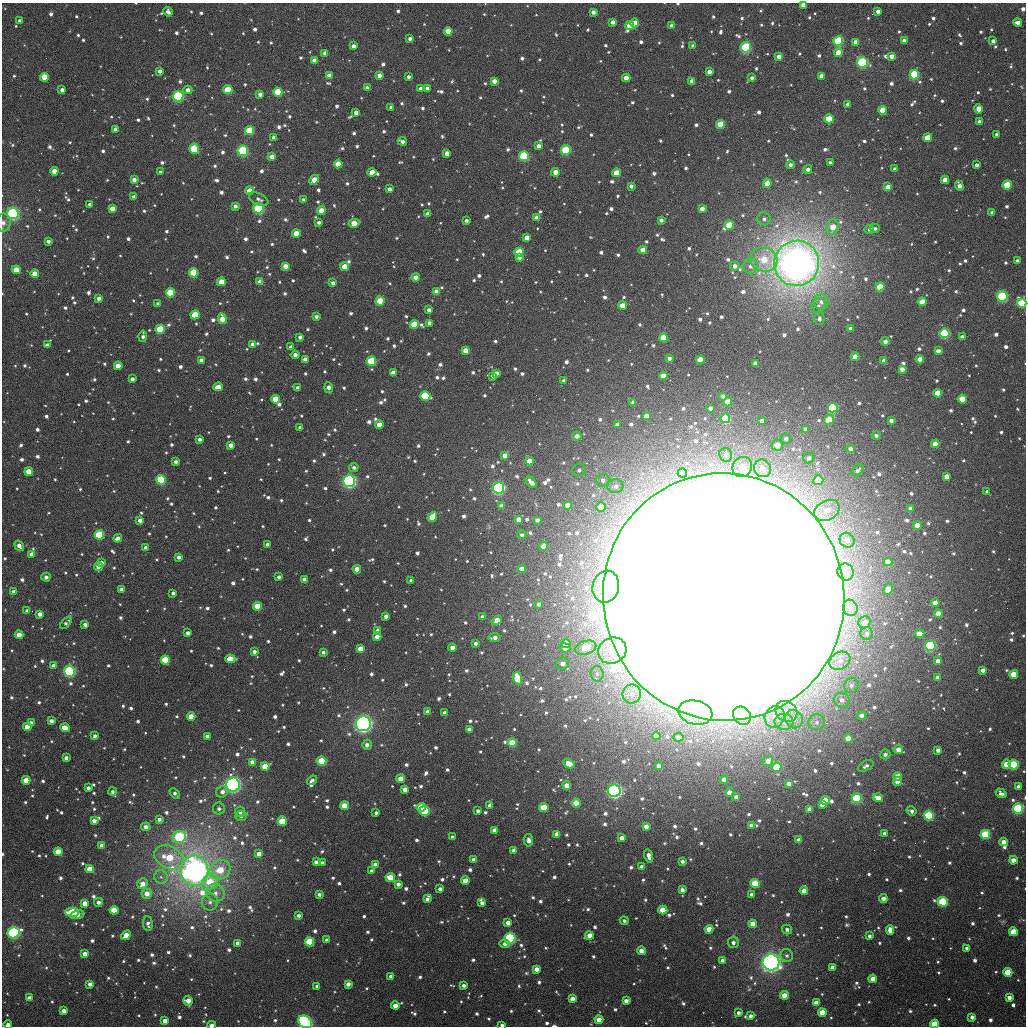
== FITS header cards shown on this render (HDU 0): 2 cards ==
NAXIS1  =                 1024
NAXIS2  =                 1024

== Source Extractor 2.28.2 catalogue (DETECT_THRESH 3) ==
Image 1024 x 1024 px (HDU 0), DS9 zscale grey, 1 PNG px = 1 image px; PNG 1028 x 1028 px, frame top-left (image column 1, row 1024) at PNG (2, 3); each listed source drawn as its Kron ellipse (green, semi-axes under 4 px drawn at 4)
Background 2150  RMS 50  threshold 150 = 3 sigma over >= 5 px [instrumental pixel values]
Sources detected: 1354; of the 1354, the 500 brightest by FLUX_AUTO listed and drawn (854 fainter detections omitted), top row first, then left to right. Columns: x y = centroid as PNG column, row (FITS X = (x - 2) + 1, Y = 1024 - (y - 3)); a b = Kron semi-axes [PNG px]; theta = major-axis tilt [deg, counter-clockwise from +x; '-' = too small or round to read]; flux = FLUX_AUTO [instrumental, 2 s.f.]
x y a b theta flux
803 5 4 4 - 4.2e+04
878 11 4 4 - 2.0e+04
168 12 5 4 - 1.6e+04
593 12 4 4 - 1.9e+04
20 21 4 3 - 1.3e+04
613 22 4 4 - 1.8e+04
1018 22 4 4 - 2.2e+04
635 23 4 4 - 4.9e+04
630 25 4 4 - 6.5e+04
672 25 4 4 - 2.3e+04
448 31 4 4 - 7.4e+04
410 39 3 3 - 1.4e+04
838 41 5 5 - 2.8e+05
904 41 4 4 - 2.2e+04
993 41 4 3 - 1.6e+04
856 42 4 4 - 2.2e+04
353 46 4 4 - 1.8e+04
693 46 4 4 - 1.1e+04
746 47 5 5 - 3.6e+05
325 53 4 4 - 2.1e+04
838 53 4 4 - 5.9e+04
891 56 4 4 - 2.6e+04
779 57 4 4 - 2.6e+04
314 61 4 4 - 3.3e+04
862 63 6 5 - 7.1e+05
160 71 4 4 - 1.9e+04
709 72 4 4 - 2.5e+04
329 75 4 4 - 3.0e+04
379 75 4 4 - 2.4e+04
914 75 5 4 - 3.0e+05
821 76 4 4 - 2.7e+04
44 77 4 4 - 1.2e+05
408 77 3 3 - 1.2e+04
626 78 4 4 - 5.4e+04
752 78 4 3 - 1.3e+04
494 81 4 4 - 2.7e+04
692 81 4 4 - 3.0e+04
367 88 4 3 - 1.5e+04
427 88 4 4 - 1.7e+04
421 89 4 4 - 2.0e+04
62 90 4 4 - 1.6e+04
188 90 4 4 - 2.1e+04
228 90 4 4 - 2.2e+05
278 92 4 4 - 1.5e+05
260 94 4 4 - 1.7e+04
178 96 5 5 - 3.6e+05
848 104 4 4 - 2.3e+04
391 107 4 3 - 1.2e+04
978 109 5 4 - 4.1e+04
882 110 4 4 - 7.1e+04
356 113 4 4 - 2.2e+04
829 119 4 4 - 1.2e+05
980 122 4 4 - 2.2e+04
720 124 4 4 - 1.0e+05
116 129 4 4 - 2.0e+04
250 131 4 4 - 2.3e+05
997 135 4 3 - 1.3e+04
274 137 4 3 - 1.6e+04
927 138 4 4 - 7.0e+04
402 141 5 3 - 1.7e+04
539 146 4 4 - 2.5e+04
194 149 5 4 - 2.7e+05
566 150 5 5 - 1.9e+05
243 151 5 5 - 3.9e+05
447 153 4 4 - 2.9e+04
524 156 5 5 - 3.4e+05
272 157 4 4 - 3.1e+04
830 163 4 3 - 1.2e+04
338 164 4 4 - 8.7e+04
790 165 4 4 - 1.6e+04
976 165 4 3 - 1.4e+04
808 169 4 4 - 1.5e+04
894 169 4 3 - 1.2e+04
54 171 4 4 - 4.4e+04
160 172 3 3 - 1.1e+04
372 172 4 4 - 4.8e+04
555 172 4 4 - 4.0e+04
616 173 4 4 - 8.6e+04
134 180 4 4 - 1.9e+04
314 180 5 4 - 6.3e+04
945 180 4 4 - 4.2e+04
767 183 5 4 - 3.5e+04
1007 185 4 4 - 1.7e+05
631 186 4 3 - 1.3e+04
959 186 5 4 - 2.6e+04
888 187 4 4 - 3.7e+04
389 189 4 3 - 1.7e+04
249 191 4 4 - 5.3e+04
134 197 4 4 - 1.8e+04
259 199 10 5 -26 1.5e+04
304 200 4 3 - 1.3e+04
90 204 4 3 - 1.4e+04
235 206 4 3 - 1.4e+04
112 209 4 4 - 4.1e+04
258 209 5 5 - 4.9e+05
702 209 4 4 - 2.5e+04
321 210 4 4 - 5.4e+04
13 213 6 5 - 5.5e+05
992 213 4 4 - 1.6e+04
428 214 4 4 - 2.7e+04
537 218 4 4 - 3.4e+04
764 219 6 6 - 1.5e+04
466 220 4 3 - 1.2e+04
661 220 4 4 - 1.3e+04
319 222 3 3 - 1.1e+04
3 223 9 7 82 1.6e+04
354 223 5 4 - 6.6e+04
729 225 4 4 - 1.3e+05
833 227 8 6 75 5.3e+04
875 228 5 4 - 1.1e+04
869 229 5 4 - 1.4e+04
296 233 4 4 - 6.2e+04
527 238 4 4 - 3.4e+04
48 241 4 3 - 1.4e+04
643 250 4 4 - 4.7e+04
519 252 4 4 - 1.0e+05
519 257 4 4 - 1.5e+04
764 260 14 12 -23 9.2e+04
1017 261 4 4 - 1.5e+04
797 263 23 22 - 4.4e+06
285 266 4 4 - 3.6e+04
735 266 4 4 - 1.9e+04
751 266 7 7 - 1.9e+04
345 267 4 4 - 6.4e+04
16 270 4 4 - 6.7e+04
194 273 4 4 - 1.7e+05
35 274 4 4 - 6.3e+04
416 277 4 4 - 3.1e+04
221 282 4 4 - 7.5e+04
260 282 4 4 - 4.3e+04
333 283 4 3 - 1.6e+04
880 287 4 4 - 1.0e+05
437 291 4 4 - 3.2e+04
170 293 4 4 - 2.0e+05
1002 296 5 5 - 3.2e+05
99 298 4 3 - 1.7e+04
380 301 4 4 - 1.1e+05
821 302 8 7 - 2.4e+04
922 302 4 4 - 6.1e+04
1022 303 4 4 - 2.1e+05
158 304 4 3 - 1.4e+04
623 306 4 4 - 6.4e+04
818 306 8 7 - 1.3e+04
429 310 4 4 - 1.8e+04
195 315 5 4 - 1.3e+05
316 317 4 3 - 1.3e+04
222 319 5 4 - 5.4e+04
819 319 6 5 - 1.3e+04
429 323 4 4 - 2.0e+04
414 325 4 4 - 1.3e+05
160 329 5 4 - 1.7e+05
850 329 4 4 - 1.8e+04
945 333 5 5 - 3.6e+05
143 336 6 4 82 1.4e+04
300 337 4 3 - 1.3e+04
962 337 4 3 - 1.7e+04
663 338 4 4 - 1.1e+05
885 341 4 4 - 1.6e+04
252 344 4 4 - 1.7e+04
47 345 4 3 - 1.5e+04
291 347 4 3 - 1.5e+04
465 350 4 4 - 4.5e+04
938 351 4 4 - 2.1e+04
295 355 4 4 - 2.0e+04
855 357 4 4 - 4.7e+04
669 358 4 4 - 1.4e+04
305 359 4 4 - 2.1e+04
920 359 4 4 - 3.4e+04
201 360 4 4 - 1.7e+04
700 360 4 4 - 7.2e+04
884 360 4 4 - 2.4e+04
371 361 5 4 - 2.4e+05
755 363 4 4 - 1.8e+04
118 366 4 4 - 5.6e+04
902 369 4 4 - 2.3e+04
393 373 4 4 - 3.2e+04
496 373 4 3 - 1.8e+04
493 376 4 4 - 2.1e+04
663 376 4 4 - 5.3e+04
132 379 4 3 - 1.6e+04
564 380 4 3 - 1.1e+04
218 387 5 4 - 4.7e+04
298 388 4 4 - 1.6e+04
329 388 5 4 - 2.6e+04
938 393 4 4 - 9.1e+04
425 396 5 5 - 4.6e+05
723 396 4 4 - 1.4e+04
275 399 4 4 - 1.1e+05
962 399 4 4 - 1.1e+05
633 402 4 4 - 1.4e+04
728 402 4 4 - 7.2e+04
710 408 4 4 - 1.4e+04
833 408 5 5 - 4.3e+05
646 416 4 4 - 2.6e+04
725 418 5 5 - 2.8e+05
829 420 5 4 - 9.7e+04
891 420 4 3 - 1.6e+04
762 421 4 4 - 1.9e+04
379 424 4 4 - 3.6e+04
617 425 4 3 - 1.3e+04
300 427 4 3 - 1.2e+04
805 429 4 4 - 1.2e+04
876 435 4 4 - 1.2e+04
577 436 5 4 - 2.2e+04
200 439 4 3 - 1.5e+04
786 439 5 5 - 1.3e+04
935 444 4 4 - 4.9e+04
231 445 4 4 - 2.8e+04
777 445 6 5 - 3.7e+04
851 449 4 4 - 2.4e+04
505 455 4 4 - 3.3e+04
726 455 7 6 - 1.9e+04
809 458 5 5 - 1.5e+04
530 461 4 4 - 4.6e+04
175 462 4 3 - 1.4e+04
354 467 5 4 - 1.2e+04
742 467 10 9 - 3.9e+04
762 468 9 8 - 3.7e+04
579 470 7 6 - 1.2e+04
858 470 7 4 44 1.2e+04
29 472 4 4 - 7.9e+04
682 473 4 4 - 1.4e+04
947 477 4 4 - 4.4e+04
161 480 5 5 - 2.2e+05
603 480 7 6 - 1.7e+04
818 480 5 5 - 9.8e+04
349 481 6 6 - 7.0e+05
531 482 7 4 -48 2.7e+04
615 486 8 7 - 2.0e+04
498 488 6 6 - 9.1e+05
987 491 4 3 - 1.2e+04
568 505 4 4 - 3.3e+04
501 506 4 4 - 2.2e+04
601 507 5 4 - 4.5e+04
911 508 3 3 - 1.1e+04
827 510 13 9 29 5.3e+04
432 517 5 4 - 9.4e+04
140 520 4 4 - 1.9e+04
519 520 4 4 - 3.5e+04
537 520 4 3 - 1.6e+04
917 525 4 4 - 5.0e+04
99 535 5 4 - 3.4e+05
522 535 4 4 - 1.1e+04
118 538 4 4 - 2.4e+04
847 540 8 7 - 2.0e+04
268 545 4 4 - 1.6e+04
19 546 5 4 - 2.3e+04
544 546 4 4 - 5.1e+04
146 548 4 4 - 1.9e+04
32 554 4 4 - 3.5e+04
179 557 4 3 - 1.5e+04
888 562 4 4 - 4.5e+04
101 563 4 3 - 1.4e+04
99 566 4 4 - 3.6e+04
357 569 4 4 - 3.9e+04
522 569 4 4 - 3.9e+04
845 572 8 8 - 3.1e+04
46 577 4 4 - 1.4e+04
279 577 4 3 - 1.3e+04
305 580 4 4 - 3.7e+04
411 580 3 3 - 1.2e+04
606 587 16 13 77 8.7e+04
121 589 4 4 - 1.8e+04
888 589 6 4 64 4.5e+04
14 591 4 3 - 1.6e+04
173 593 4 3 - 1.2e+04
724 597 124 120 -75 6.3e+07
935 603 4 4 - 4.6e+04
539 604 4 3 - 1.3e+04
257 606 4 4 - 9.9e+04
850 608 8 7 - 1.7e+04
27 611 4 3 - 1.5e+04
40 614 4 4 - 2.7e+04
938 614 4 4 - 5.8e+04
386 616 4 3 - 1.6e+04
482 617 4 4 - 1.6e+04
497 620 6 4 35 5.4e+04
865 622 6 6 - 2.4e+04
66 623 7 4 49 1.3e+04
85 625 4 4 - 1.6e+04
378 630 4 4 - 1.6e+04
188 633 4 3 - 1.4e+04
867 633 6 6 - 1.2e+04
919 633 5 4 - 3.6e+04
19 635 4 4 - 4.2e+04
377 637 4 4 - 3.3e+04
494 637 6 4 7 1.9e+04
475 643 3 3 - 1.1e+04
566 644 4 4 - 5.7e+04
930 646 5 5 - 5.3e+05
452 648 4 4 - 3.3e+04
565 648 6 4 -7 2.3e+04
586 648 11 6 17 6.9e+04
360 649 4 4 - 4.5e+04
612 650 14 12 25 7.4e+04
254 651 4 3 - 1.5e+04
323 652 4 3 - 1.1e+04
230 659 5 4 - 9.7e+04
165 660 4 4 - 1.6e+05
840 661 11 8 28 3.1e+04
938 661 4 4 - 2.2e+04
562 664 7 6 - 1.8e+04
53 665 4 4 - 1.3e+04
983 670 4 3 - 1.9e+04
69 671 5 5 - 4.5e+05
597 674 7 6 - 1.6e+04
1014 674 4 4 - 9.1e+04
938 677 4 4 - 1.4e+04
517 678 6 4 -70 1.0e+05
851 685 7 7 - 1.5e+04
632 694 9 9 - 3.3e+04
842 700 8 7 - 2.3e+04
786 711 11 10 - 4.0e+04
427 712 4 4 - 2.5e+04
695 712 17 12 -12 8.4e+04
444 713 4 4 - 1.3e+04
861 715 5 4 - 2.0e+04
742 716 10 8 -49 2.6e+04
191 717 4 4 - 6.6e+04
775 717 11 9 60 3.7e+04
794 719 9 8 - 2.7e+04
51 721 4 4 - 1.8e+04
784 722 9 8 - 2.9e+04
816 722 8 8 - 1.7e+04
31 723 4 4 - 1.6e+04
363 724 7 7 - 1.3e+06
27 727 4 4 - 7.4e+04
65 728 5 4 - 5.8e+04
469 729 4 3 - 1.5e+04
95 736 4 4 - 1.3e+04
207 736 4 3 - 1.8e+04
656 736 4 4 - 2.6e+04
679 737 5 4 - 1.9e+04
848 739 4 4 - 8.6e+04
512 743 4 4 - 9.1e+04
367 745 5 5 - 1.9e+04
898 750 4 4 - 3.7e+04
938 750 4 4 - 1.8e+04
885 754 5 5 - 1.4e+04
66 758 4 4 - 1.3e+04
321 761 5 4 - 1.6e+05
768 761 5 5 - 2.3e+04
253 762 4 4 - 4.2e+04
569 764 6 4 -29 6.3e+04
1007 764 4 4 - 7.8e+04
1013 764 5 5 - 2.2e+05
265 766 4 4 - 9.3e+04
659 766 4 4 - 1.7e+04
866 766 8 5 29 1.4e+04
777 767 4 4 - 1.2e+05
898 776 4 4 - 4.7e+04
400 779 4 4 - 4.2e+04
724 779 4 4 - 2.3e+04
26 780 4 4 - 6.9e+04
312 780 5 3 - 1.3e+04
897 781 4 4 - 3.4e+04
233 784 7 7 - 1.1e+06
789 784 4 4 - 2.4e+04
567 785 4 4 - 5.1e+04
1018 787 4 4 - 1.7e+04
88 788 4 3 - 1.3e+04
405 789 4 4 - 3.3e+04
614 791 6 6 - 9.8e+05
112 792 4 4 - 1.1e+04
222 792 6 5 - 2.0e+04
729 792 4 4 - 3.5e+04
175 793 6 4 -42 1.3e+04
1001 793 6 4 -32 1.5e+04
736 797 4 4 - 1.8e+04
857 798 5 5 - 3.3e+05
878 798 5 4 - 3.8e+04
825 800 4 4 - 1.0e+05
576 803 4 4 - 8.2e+04
822 804 4 4 - 2.4e+04
490 805 4 4 - 2.0e+04
344 806 4 4 - 7.8e+04
421 807 4 4 - 1.5e+05
544 807 4 4 - 1.2e+05
219 808 6 6 - 1.3e+04
809 809 4 4 - 2.3e+04
1018 809 5 5 - 3.5e+05
425 811 5 5 - 2.2e+05
478 811 4 3 - 1.2e+04
911 811 5 4 - 1.3e+04
240 812 5 5 - 1.8e+04
376 813 3 3 - 1.2e+04
241 816 5 5 - 1.4e+04
929 816 5 5 - 4.1e+05
159 819 4 4 - 1.4e+04
94 821 4 4 - 2.0e+04
282 821 5 4 - 1.2e+05
751 825 4 3 - 1.6e+04
646 826 4 4 - 2.3e+04
146 827 4 4 - 2.0e+04
495 830 4 4 - 3.8e+04
884 833 4 3 - 1.4e+04
557 834 4 4 - 3.0e+04
985 834 5 4 - 1.9e+05
179 837 7 6 - 3.4e+05
453 837 4 3 - 1.2e+04
622 838 4 4 - 2.7e+04
528 840 6 4 -80 1.7e+04
799 840 4 4 - 2.6e+04
1004 842 4 4 - 3.3e+04
101 845 4 4 - 2.3e+04
514 850 4 4 - 2.8e+04
58 852 4 4 - 8.6e+04
259 854 4 4 - 3.5e+04
649 856 7 4 -74 2.2e+04
169 857 15 11 -29 1.5e+05
474 860 4 4 - 2.0e+04
1013 860 4 4 - 3.7e+04
682 861 4 4 - 1.2e+04
316 862 4 3 - 1.4e+04
322 863 4 3 - 1.5e+04
375 864 4 4 - 1.5e+04
642 867 4 4 - 2.0e+04
90 869 4 4 - 7.8e+04
220 870 11 9 33 9.7e+04
195 871 15 13 -82 2.8e+06
372 871 4 4 - 1.3e+04
161 877 7 6 - 1.2e+04
390 877 5 4 - 8.4e+04
465 881 4 4 - 5.7e+04
210 882 10 7 53 9.9e+04
755 883 4 4 - 1.2e+05
142 884 5 5 - 3.4e+04
398 884 4 4 - 1.8e+04
440 889 4 3 - 1.5e+04
682 890 4 4 - 1.8e+04
804 891 4 4 - 4.4e+04
215 893 9 8 - 2.7e+04
147 894 5 5 - 3.7e+04
319 894 4 3 - 1.1e+04
752 895 4 4 - 1.8e+04
427 899 4 4 - 1.4e+04
883 899 5 4 - 2.3e+04
98 902 4 4 - 1.5e+04
210 902 8 8 - 2.0e+04
943 902 5 5 - 2.4e+05
85 903 4 4 - 4.8e+04
482 903 4 3 - 1.7e+04
114 910 4 4 - 1.1e+05
663 910 4 4 - 7.9e+04
72 912 7 4 -1 2.1e+05
77 914 6 4 16 2.9e+04
299 915 4 3 - 1.3e+04
624 921 4 4 - 1.2e+04
508 923 4 4 - 3.1e+04
148 924 7 5 -86 1.4e+04
753 924 4 4 - 4.9e+04
709 929 4 4 - 6.9e+04
787 929 5 5 - 1.5e+04
890 930 5 4 - 3.4e+04
1013 932 4 4 - 1.1e+05
13 933 6 5 - 9.2e+05
126 935 5 4 - 4.6e+04
589 935 4 4 - 3.6e+04
869 936 4 3 - 1.1e+04
510 938 5 5 - 5.9e+05
327 940 4 3 - 1.4e+04
310 942 4 4 - 2.6e+05
733 942 5 5 - 1.8e+04
238 943 4 4 - 2.1e+04
505 944 5 4 - 1.6e+04
967 948 4 4 - 2.0e+04
641 951 4 4 - 2.6e+04
85 954 4 4 - 3.9e+04
787 955 6 6 - 1.2e+04
722 960 4 4 - 1.5e+04
771 962 8 8 - 1.7e+06
833 967 4 4 - 3.3e+04
537 969 4 4 - 2.9e+04
1008 972 4 4 - 1.4e+05
391 976 4 4 - 2.0e+04
873 979 4 4 - 4.8e+04
90 984 4 4 - 2.0e+04
348 984 4 4 - 2.4e+04
464 985 4 3 - 1.3e+04
317 986 3 3 - 1.1e+04
784 995 4 4 - 4.9e+04
1009 997 4 4 - 2.2e+04
30 998 4 4 - 2.5e+04
572 999 4 4 - 3.0e+04
188 1001 5 4 - 4.2e+04
626 1001 4 4 - 2.1e+04
816 1003 4 4 - 3.3e+04
395 1006 4 4 - 4.6e+04
64 1011 4 4 - 2.3e+04
738 1013 4 4 - 1.2e+04
822 1013 4 4 - 7.8e+04
750 1016 4 4 - 1.4e+04
972 1017 4 3 - 1.7e+04
599 1020 4 4 - 4.7e+04
165 1021 4 4 - 2.8e+04
305 1022 7 5 -38 7.4e+05
935 1024 4 4 - 1.5e+05
8 1025 4 4 - 2.2e+04
212 1025 4 3 - 3.5e+04
502 1025 4 3 - 1.4e+04
At the frame edge (FLAGS 8, measured only in part): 8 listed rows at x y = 803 5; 3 223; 1022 303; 305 1022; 935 1024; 8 1025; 212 1025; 502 1025
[854 fainter detections neither listed nor drawn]

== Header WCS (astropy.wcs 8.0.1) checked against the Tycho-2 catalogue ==
Header WCS as astropy/WCSLIB reads it (applying the file's SIP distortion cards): RA---TAN-SIP/DEC--TAN-SIP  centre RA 02:09:25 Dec +23:17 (32.35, +23.28 deg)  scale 8.67 arcsec/px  FOV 148.0' x 148.0'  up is +178 deg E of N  parity flipped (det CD > 0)
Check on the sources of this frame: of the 60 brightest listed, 58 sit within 13.0 arcsec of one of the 180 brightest Tycho-2 stars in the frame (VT <= 11.88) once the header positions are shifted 1.20 arcsec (1.19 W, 0.17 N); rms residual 4.52 arcsec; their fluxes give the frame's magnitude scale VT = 23.46 - 2.5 log10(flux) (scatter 0.21 mag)
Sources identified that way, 196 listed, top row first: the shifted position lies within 13.0 arcsec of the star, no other Tycho-2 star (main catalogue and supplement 1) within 26.0 arcsec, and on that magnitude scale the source's flux lands within +1.5 / -3 mag of the star's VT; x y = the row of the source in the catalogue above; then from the Tycho-2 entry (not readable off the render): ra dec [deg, ICRS J2000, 3 dp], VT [Tycho-2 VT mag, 2 dp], TYC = Tycho-2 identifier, HIP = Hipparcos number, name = IAU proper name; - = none
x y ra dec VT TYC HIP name
635 23 32.091 +22.087 12.04 1220-893-1 - -
630 25 32.103 +22.093 11.10 1220-12-1 - -
448 31 32.574 +22.124 11.58 1220-362-1 - -
838 41 31.560 +22.109 9.72 1213-606-1 - -
746 47 31.800 +22.133 9.28 1213-746-1 - -
325 53 32.892 +22.189 12.05 1220-682-1 - -
838 53 31.559 +22.137 11.50 1213-636-1 - -
891 56 31.420 +22.139 12.16 1213-479-1 - -
779 57 31.712 +22.153 11.96 1213-714-1 - -
314 61 32.919 +22.207 11.90 1220-130-1 - -
862 63 31.494 +22.158 9.32 1213-700-1 9796 -
709 72 31.892 +22.196 12.25 1213-697-1 - -
914 75 31.359 +22.182 9.82 1213-483-1 - -
44 77 33.619 +22.270 11.16 1220-859-1 - -
626 78 32.107 +22.220 11.96 1220-436-1 - -
494 81 32.449 +22.240 12.06 1220-117-1 - -
692 81 31.935 +22.221 12.05 1213-705-1 - -
427 88 32.624 +22.263 11.95 1220-278-1 - -
228 90 33.141 +22.285 10.91 1220-25-1 - -
278 92 33.011 +22.286 10.56 1220-414-1 - -
178 96 33.270 +22.304 9.13 1220-495-1 - -
978 109 31.187 +22.257 12.33 1213-186-1 - -
882 110 31.437 +22.271 11.07 1213-206-1 - -
829 119 31.575 +22.297 10.82 1213-608-1 - -
720 124 31.856 +22.322 11.14 1213-556-1 - -
250 131 33.081 +22.382 10.32 1220-152-1 - -
927 138 31.317 +22.331 11.98 1213-455-1 - -
194 149 33.224 +22.430 10.09 1220-484-1 - -
566 150 32.256 +22.399 9.89 1220-69-1 10019 -
243 151 33.096 +22.431 9.35 1220-652-1 - -
524 156 32.364 +22.418 9.73 1220-492-1 - -
338 164 32.847 +22.454 11.40 1220-93-1 - -
54 171 33.586 +22.495 11.64 1220-88-1 - -
616 173 32.122 +22.450 11.23 1220-91-1 - -
314 180 32.907 +22.494 11.56 1220-21-1 - -
945 180 31.266 +22.431 11.89 1213-471-1 - -
767 183 31.728 +22.459 12.20 1213-712-1 - -
1007 185 31.103 +22.436 10.51 1213-47-1 - -
249 191 33.076 +22.526 11.32 1758-1470-1 - -
258 209 33.051 +22.569 9.33 1758-1630-1 - -
321 210 32.887 +22.568 11.41 1758-1090-1 - -
13 213 33.690 +22.600 8.70 1765-893-1 - -
354 223 32.801 +22.596 11.42 1758-1106-1 - -
729 225 31.822 +22.563 10.74 1758-1756-1 - -
833 227 31.552 +22.557 12.23 1758-1410-1 - -
296 233 32.950 +22.625 11.54 1758-726-1 - -
643 250 32.045 +22.632 11.42 1758-1134-1 - -
519 252 32.368 +22.650 10.80 1758-976-1 - -
797 263 31.641 +22.648 5.04 1758-2417-1 9836 -
285 266 32.975 +22.705 11.81 1758-1608-1 - -
345 267 32.821 +22.701 10.97 1758-802-1 - -
16 270 33.677 +22.735 11.27 1765-1353-1 - -
194 273 33.214 +22.728 10.20 1758-1434-1 - -
35 274 33.629 +22.744 11.13 1765-658-1 - -
416 277 32.634 +22.720 12.56 1758-1210-1 - -
260 282 33.040 +22.745 11.67 1758-1754-1 - -
880 287 31.422 +22.695 10.79 1758-550-1 - -
437 291 32.578 +22.752 11.67 1758-1236-1 - -
170 293 33.273 +22.779 10.73 1758-832-1 - -
1002 296 31.102 +22.704 9.25 1758-230-1 - -
380 301 32.725 +22.780 10.70 1758-1310-1 - -
922 302 31.309 +22.727 11.44 1758-487-1 - -
1022 303 31.050 +22.719 10.44 1758-483-1 - -
623 306 32.091 +22.768 11.28 1758-1074-1 - -
195 315 33.207 +22.829 10.78 1758-698-1 - -
222 319 33.134 +22.838 11.68 1758-674-1 - -
429 323 32.594 +22.829 12.49 1758-942-1 - -
414 325 32.633 +22.834 10.89 1758-746-1 - -
160 329 33.297 +22.867 10.64 1758-1358-1 - -
945 333 31.245 +22.802 9.58 1758-486-1 9714 -
663 338 31.981 +22.841 10.95 1758-950-1 - -
252 344 33.054 +22.895 13.17 1758-1660-1 - -
465 350 32.497 +22.892 11.58 1758-1346-1 - -
938 351 31.262 +22.843 12.57 1758-268-1 - -
855 357 31.478 +22.866 11.78 1758-876-1 - -
305 359 32.915 +22.927 12.07 1758-1030-1 - -
201 360 33.186 +22.938 12.91 1758-1524-1 - -
371 361 32.741 +22.926 10.16 1758-1306-1 - -
118 366 33.403 +22.959 11.57 1758-914-1 - -
938 393 31.258 +22.945 11.19 1758-76-1 - -
425 396 32.597 +23.005 10.48 1758-654-1 - -
275 399 32.989 +23.026 11.14 1758-1652-1 - -
962 399 31.193 +22.956 11.05 1758-47-1 - -
633 402 32.053 +23.000 12.56 1758-1500-1 - -
728 402 31.806 +22.989 11.35 1758-1194-1 - -
833 408 31.531 +22.991 9.68 1758-1580-1 - -
725 418 31.810 +23.029 9.95 1758-1348-1 - -
829 420 31.539 +23.021 10.91 1758-1472-1 - -
891 420 31.376 +23.015 12.47 1758-141-1 - -
379 424 32.714 +23.078 12.43 1758-870-1 - -
876 435 31.414 +23.053 12.39 1758-558-1 - -
935 444 31.258 +23.067 11.89 1758-144-1 - -
530 461 32.318 +23.152 11.52 1758-1086-1 - -
29 472 33.628 +23.220 11.49 1765-665-1 - -
947 477 31.224 +23.144 12.39 1758-426-1 - -
161 480 33.281 +23.229 9.95 1758-1364-1 - -
818 480 31.559 +23.168 11.01 1758-1120-1 - -
349 481 32.789 +23.217 8.38 1758-1318-1 10201 -
498 488 32.396 +23.219 8.44 1758-1290-1 10070 -
432 517 32.567 +23.296 11.09 1758-2396-1 - -
140 520 33.333 +23.329 12.21 1758-2306-1 - -
537 520 32.291 +23.293 12.88 1758-2398-1 - -
917 525 31.295 +23.265 11.51 1758-616-1 - -
99 535 33.437 +23.367 10.06 1758-2211-1 - -
888 562 31.367 +23.356 11.44 1758-98-1 - -
357 569 32.760 +23.428 12.12 1758-2071-1 - -
522 569 32.326 +23.412 11.94 1758-2199-1 - -
305 580 32.895 +23.458 12.16 1758-2297-1 - -
121 589 33.376 +23.497 12.49 1758-2214-1 - -
935 603 31.238 +23.450 11.66 1758-329-1 - -
257 606 33.016 +23.526 10.91 1758-2086-1 - -
938 614 31.229 +23.475 11.69 1758-59-1 - -
497 620 32.386 +23.538 11.79 1758-1827-1 - -
19 635 33.640 +23.614 12.12 1765-333-1 - -
566 644 32.202 +23.588 11.80 1758-2276-1 - -
930 646 31.245 +23.554 9.13 1758-79-1 - -
452 648 32.500 +23.608 11.69 1758-2043-1 - -
360 649 32.742 +23.619 11.61 1758-2213-1 - -
230 659 33.084 +23.655 11.43 1758-1713-1 - -
165 660 33.254 +23.663 10.60 1758-1421-1 - -
983 670 31.105 +23.606 11.91 1758-446-1 - -
1014 674 31.023 +23.612 11.33 1758-403-1 - -
517 678 32.326 +23.677 11.06 1758-1919-1 - -
191 717 33.181 +23.797 11.13 1758-2082-1 - -
51 721 33.548 +23.819 12.17 1765-539-1 - -
363 724 32.727 +23.799 7.36 1758-1583-1 10181 -
27 727 33.610 +23.835 11.27 1765-222-1 - -
65 728 33.512 +23.834 11.42 1765-359-1 - -
656 736 31.955 +23.800 12.14 1758-2282-1 - -
512 743 32.334 +23.831 10.92 1758-2308-1 - -
898 750 31.317 +23.807 12.32 1758-29-1 - -
321 761 32.833 +23.893 10.24 1758-1445-1 - -
253 762 33.014 +23.902 11.61 1758-2380-1 - -
1007 764 31.030 +23.829 11.39 1758-205-1 - -
1013 764 31.012 +23.829 10.08 1758-71-1 - -
777 767 31.634 +23.862 10.72 1758-1983-1 - -
898 776 31.315 +23.871 11.64 1758-388-1 - -
400 779 32.623 +23.928 11.81 1758-1417-1 - -
26 780 33.610 +23.964 11.52 1765-247-1 - -
897 781 31.315 +23.883 12.02 1758-236-1 - -
567 785 32.185 +23.929 12.15 1758-1491-1 - -
405 789 32.611 +23.953 12.40 1758-883-1 - -
614 791 32.059 +23.937 8.09 1758-1860-1 - -
857 798 31.420 +23.929 9.55 1758-295-1 - -
825 800 31.502 +23.937 11.13 1758-1365-1 - -
576 803 32.159 +23.970 11.13 1758-1998-1 - -
822 804 31.510 +23.947 11.85 1758-2014-1 - -
344 806 32.769 +23.998 11.66 1758-2113-1 - -
421 807 32.566 +23.995 10.83 1758-2234-1 - -
544 807 32.243 +23.984 11.04 1758-2266-1 - -
1018 809 30.994 +23.935 9.45 1758-529-1 - -
425 811 32.556 +24.004 9.98 1758-1900-1 - -
929 816 31.228 +23.962 9.81 1758-602-1 - -
282 821 32.931 +24.041 11.23 1758-1391-1 - -
646 826 31.972 +24.019 12.48 1758-1631-1 - -
495 830 32.370 +24.044 11.66 1758-2004-1 - -
985 834 31.077 +24.001 10.25 1758-116-1 - -
179 837 33.201 +24.087 9.53 1758-1475-1 - -
622 838 32.035 +24.049 12.11 1758-865-1 - -
58 852 33.519 +24.133 11.44 1765-1074-1 - -
1013 860 31.000 +24.059 12.40 1758-24-1 - -
642 867 31.979 +24.117 12.53 1758-1011-1 - -
90 869 33.434 +24.172 11.19 1758-1869-1 - -
220 870 33.090 +24.163 11.45 1758-1513-1 - -
195 871 33.156 +24.168 6.11 1758-2415-1 10296 -
390 877 32.640 +24.167 10.73 1758-1973-1 - -
465 881 32.442 +24.168 11.67 1758-1669-1 - -
210 882 33.116 +24.193 11.26 1758-927-1 - -
755 883 31.678 +24.145 10.65 1758-2094-1 - -
147 894 33.281 +24.227 11.52 1758-1143-1 - -
427 899 32.541 +24.215 12.92 1758-1259-1 - -
943 902 31.180 +24.168 10.02 1758-5-1 - -
85 903 33.444 +24.255 11.42 1758-1826-1 - -
114 910 33.367 +24.269 10.96 1758-1892-1 - -
663 910 31.918 +24.219 10.94 1758-1293-1 - -
72 912 33.476 +24.278 10.16 1758-1835-1 - -
77 914 33.463 +24.282 12.54 1758-1253-1 - -
508 923 32.326 +24.264 11.99 1758-2030-1 - -
753 924 31.679 +24.242 12.07 1758-1341-1 - -
709 929 31.794 +24.259 11.59 1758-2078-1 - -
1013 932 30.990 +24.231 11.33 1758-614-1 - -
13 933 33.630 +24.331 8.95 1765-130-1 - -
510 938 32.318 +24.302 9.01 1758-1305-1 10042 -
310 942 32.847 +24.329 10.32 1758-2087-1 - -
771 962 31.626 +24.334 6.96 1758-1907-1 9829 -
833 967 31.463 +24.338 12.42 1758-138-1 - -
537 969 32.245 +24.374 11.84 1758-1796-1 - -
1008 972 31.000 +24.330 10.94 1758-520-1 - -
348 984 32.740 +24.428 12.58 1758-1255-1 - -
784 995 31.587 +24.411 11.63 1758-779-1 - -
626 1001 32.005 +24.440 13.15 1758-1327-1 - -
395 1006 32.614 +24.475 11.89 1758-2133-1 - -
822 1013 31.485 +24.448 11.17 1758-378-1 - -
305 1022 32.851 +24.523 8.60 1758-1003-1 - -
935 1024 31.187 +24.462 10.99 1758-159-1 - -
212 1025 33.098 +24.540 12.12 1758-1063-1 - -